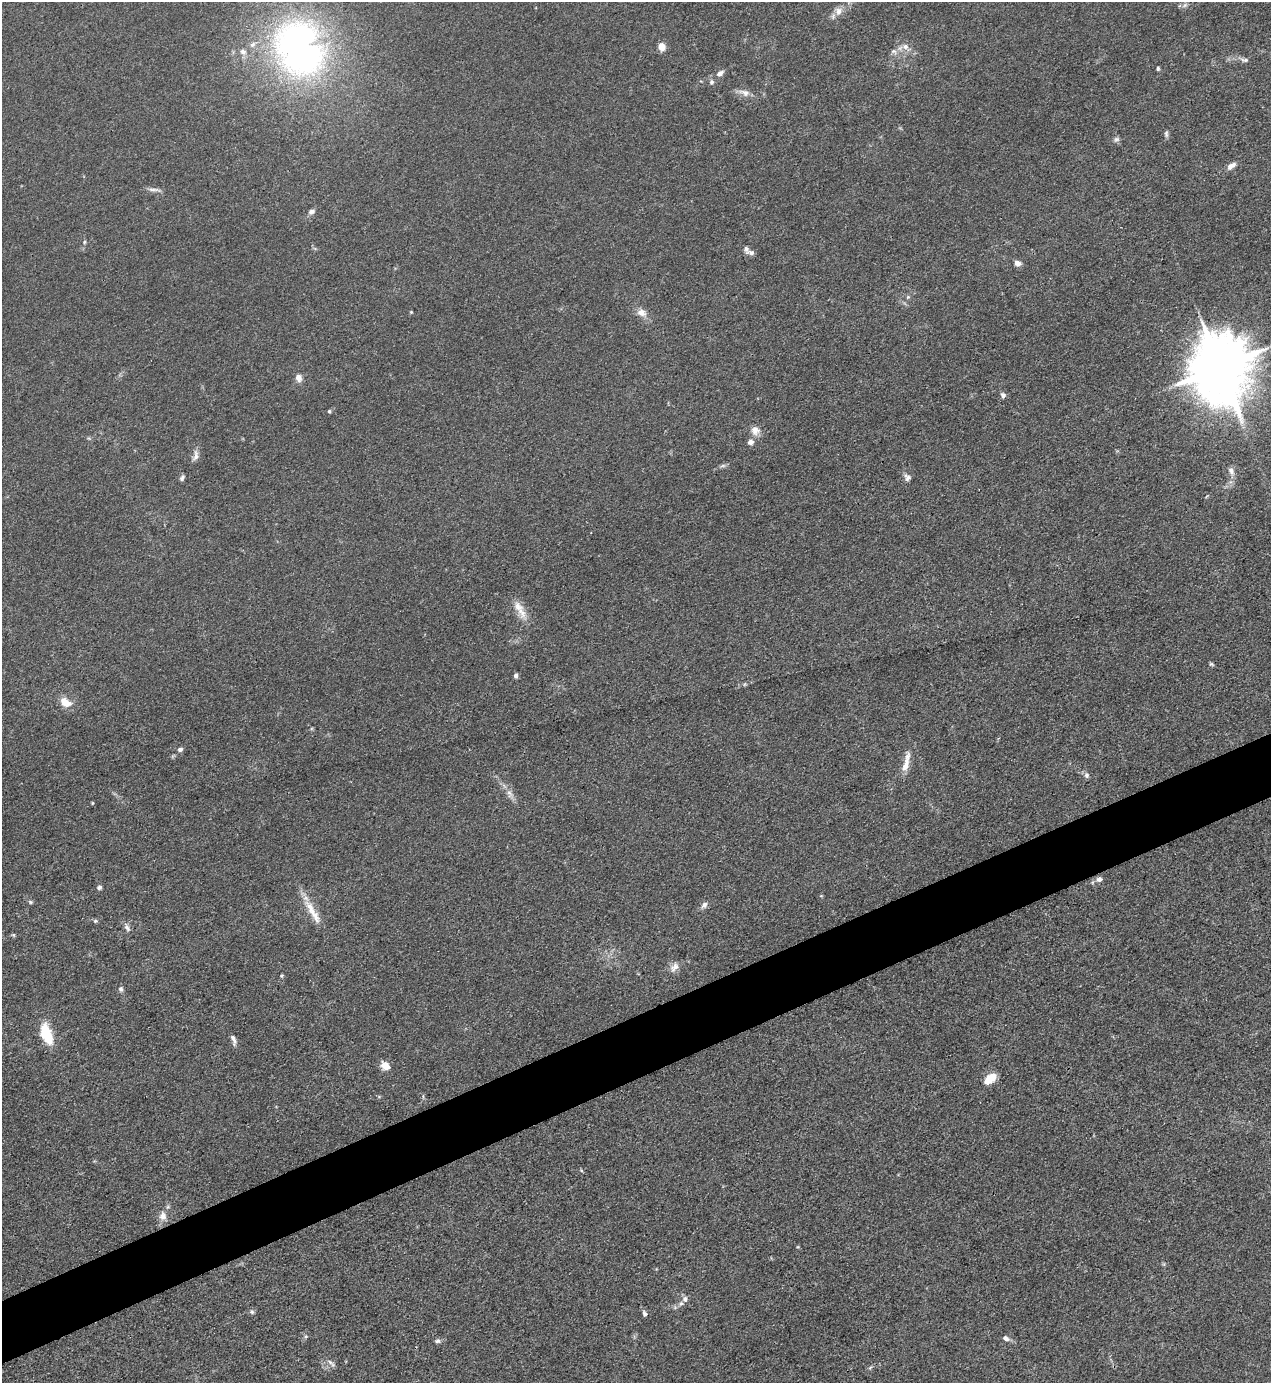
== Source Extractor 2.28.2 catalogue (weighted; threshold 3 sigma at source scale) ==
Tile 7 of 4 x 4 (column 3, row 2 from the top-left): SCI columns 2822-4090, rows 2762-4142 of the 5510 x 5523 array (HDU 1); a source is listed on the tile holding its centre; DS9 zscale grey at full resolution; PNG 1273 x 1385 px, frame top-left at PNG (2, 2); no overlay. Shown black and unused: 5% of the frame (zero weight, under 3 of 4 exposures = <1% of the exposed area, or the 3 px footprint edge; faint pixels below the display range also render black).
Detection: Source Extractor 2.28.2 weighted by HDU 2 'WHT'; one run over the whole footprint, this tile lists its part. Background 0.0432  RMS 0.0049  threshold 0.0221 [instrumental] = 3 sigma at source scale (4.5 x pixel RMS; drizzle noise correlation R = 1.50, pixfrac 1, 0.05/0.05 arcsec/px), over >= 5 px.
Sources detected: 72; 1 inside a brighter object's white glare — not listed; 5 inside a brighter listed object's ellipse — not listed separately; the other 66 listed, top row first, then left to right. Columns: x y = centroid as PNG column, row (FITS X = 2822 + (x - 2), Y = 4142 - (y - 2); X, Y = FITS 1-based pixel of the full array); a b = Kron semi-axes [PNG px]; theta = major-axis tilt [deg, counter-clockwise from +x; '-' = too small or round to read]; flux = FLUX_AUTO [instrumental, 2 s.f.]
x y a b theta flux
1185 5 7 5 45 1.1
838 11 11 10 - 3.6
298 44 63 57 17 180
661 46 5 5 - 14
906 47 13 8 -38 3.7
894 51 9 6 -38 1.6
1244 60 13 5 -10 1.8
1158 68 5 4 - 0.76
720 73 9 6 39 2.6
711 82 7 6 - 1.4
745 93 16 8 -17 3.6
1166 133 10 5 -89 1.2
1116 139 8 7 - 1.4
1231 166 13 6 35 2.8
154 190 20 4 -6 2
311 212 8 6 25 1.8
84 242 5 4 - 0.64
751 253 12 6 -10 1.8
1017 263 8 6 -15 2.6
908 297 5 5 - 0.79
411 312 5 3 - 0.5
642 312 13 10 -25 4
1220 367 19 15 -82 4200
299 378 9 8 - 2.9
1003 395 7 6 - 1.7
329 411 5 4 - 0.76
755 430 13 11 -70 4.1
750 442 5 5 - 3.8
196 456 15 7 79 2.8
723 466 9 4 9 1.1
1231 471 12 7 -71 2.6
907 477 10 8 -54 2
182 478 7 4 63 1.2
522 612 24 9 -62 6.2
1211 664 6 4 -17 0.75
516 676 5 4 - 1.5
745 684 6 4 70 0.61
66 702 15 10 -30 6.3
180 749 7 5 6 1.4
906 763 29 7 78 6.4
1086 775 8 7 - 1.5
510 793 13 8 -70 3.1
92 803 5 3 - 0.45
1099 879 8 6 19 1.9
99 887 6 5 - 1.3
30 902 6 5 - 0.8
704 905 8 6 50 2.2
312 912 44 9 -58 9.6
95 921 6 5 - 0.87
127 927 13 6 -61 2
13 935 5 5 - 0.63
674 967 15 9 52 3.5
282 975 5 3 - 0.51
121 989 7 6 - 1.3
46 1034 24 11 -71 16
233 1040 15 5 -74 2.1
385 1066 10 8 -35 5.3
990 1079 15 8 38 8.4
581 1170 5 4 - 0.55
163 1216 12 10 -89 4
685 1299 8 7 - 2
252 1312 6 5 - 1.1
644 1314 9 5 -67 1.4
1006 1338 9 6 -30 1.8
437 1341 7 6 - 1.3
331 1363 15 4 -43 1.5
Isophote crosses this tile's border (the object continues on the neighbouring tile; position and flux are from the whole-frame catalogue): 1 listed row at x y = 1185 5